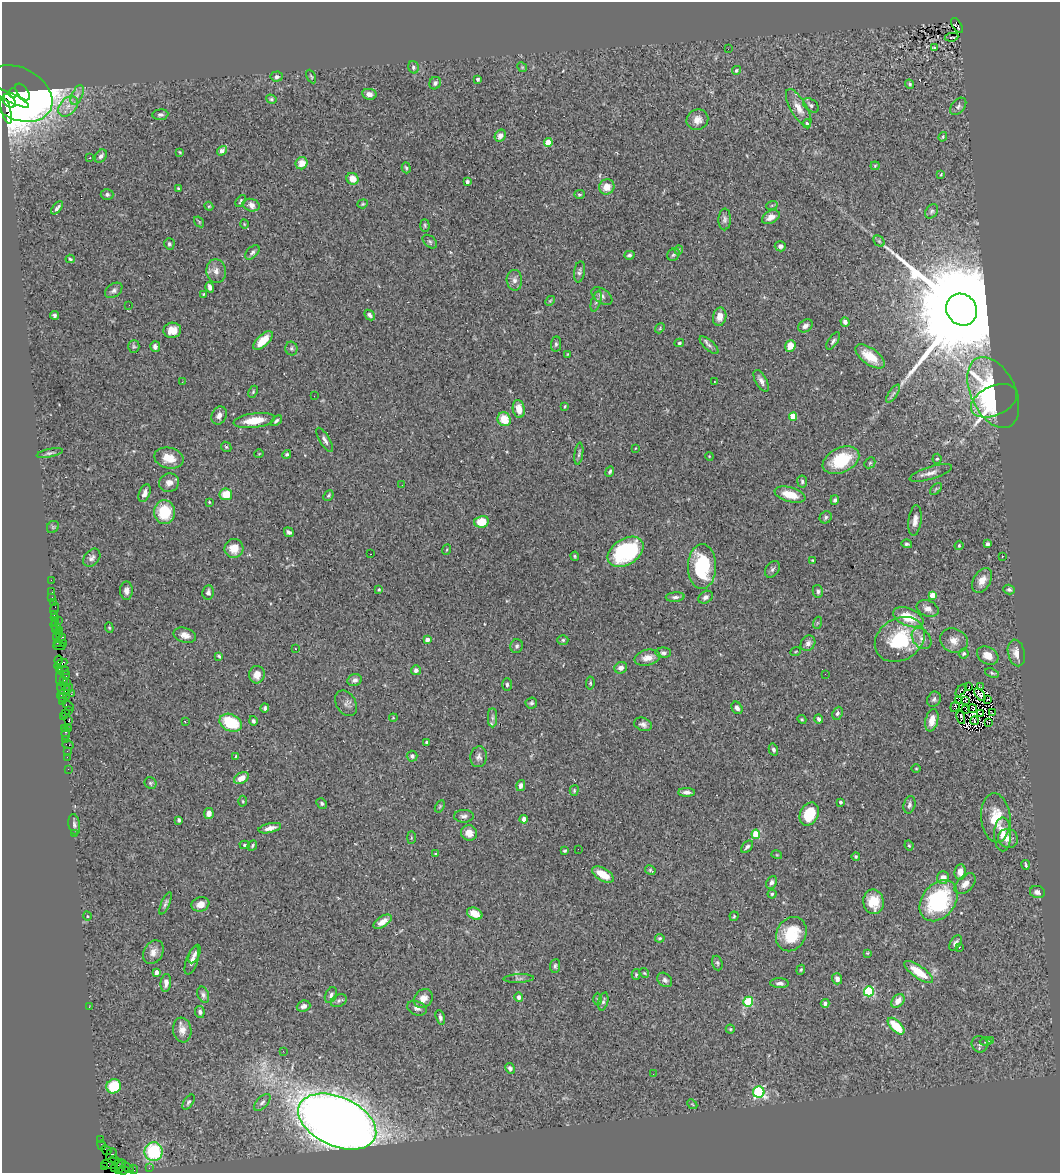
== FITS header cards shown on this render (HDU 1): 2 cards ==
NAXIS1  =                 1058
NAXIS2  =                 1171

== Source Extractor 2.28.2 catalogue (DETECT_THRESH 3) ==
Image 1058 x 1171 px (HDU 1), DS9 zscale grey, 1 PNG px = 1 image px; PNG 1062 x 1175 px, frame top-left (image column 1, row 1171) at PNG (2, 2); each listed source drawn as its Kron ellipse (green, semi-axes under 4 px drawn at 4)
Background 1.09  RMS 0.061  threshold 0.182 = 3 sigma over >= 5 px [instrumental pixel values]
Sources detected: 391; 4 with non-positive FLUX_AUTO (blend fragments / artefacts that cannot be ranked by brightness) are neither listed nor drawn; the other 387 listed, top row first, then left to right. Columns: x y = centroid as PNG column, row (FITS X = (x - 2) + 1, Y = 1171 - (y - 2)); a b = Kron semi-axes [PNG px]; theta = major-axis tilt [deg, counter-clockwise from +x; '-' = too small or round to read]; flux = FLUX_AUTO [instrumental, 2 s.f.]
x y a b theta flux
957 25 8 4 -58 470
951 37 7 2 9 4
934 48 3 3 - 58
728 49 2 2 - 6.2
413 67 6 5 - 8.6
522 67 5 4 - 5.2
736 70 5 4 - 8.1
311 76 7 4 -63 5.3
277 77 6 5 - 11
478 79 3 3 - 11
435 83 6 5 - 12
910 84 5 3 - 5.9
23 92 10 5 -53 720
13 93 4 4 - 2300
18 94 36 25 -28 3100
369 94 7 5 -10 22
77 95 10 5 65 18
11 98 20 4 -27 4400
271 99 5 4 - 6.3
9 101 8 5 -44 3500
811 105 9 6 -38 11
68 106 11 8 47 33
958 106 10 6 50 12
799 108 21 8 -60 43
6 110 14 4 -75 980
160 115 8 5 6 11
697 120 11 10 - 34
807 124 4 3 - 8.1
500 136 6 5 - 22
943 137 5 3 - 4.8
548 142 4 4 - 87
222 151 5 4 - 36
180 152 4 3 - 4.2
101 156 7 5 53 14
90 158 3 2 - 4.1
302 163 6 5 - 48
875 166 4 4 - 4.1
406 168 5 3 - 5.8
941 174 4 3 - 3.7
353 179 6 5 - 44
467 182 4 4 - 9.3
607 187 8 7 - 46
178 188 4 3 - 4.8
107 194 6 5 - 10
579 194 5 4 - 6.1
241 201 7 3 57 6.2
363 204 5 4 - 4.7
251 205 8 6 -14 25
772 205 6 3 19 4.8
209 206 5 4 - 4.8
57 208 8 3 49 12
932 211 8 5 57 9.2
771 217 9 6 27 27
725 219 11 6 88 14
199 222 6 4 -56 4.4
244 224 4 3 - 3.1
425 225 6 4 -87 6.1
879 241 6 5 - 7
430 242 8 5 -41 7.7
169 244 5 5 - 8.5
780 246 5 5 - 14
679 250 4 4 - 4.3
252 252 8 5 45 9.9
629 255 5 4 - 8.6
673 255 7 5 45 9
70 259 4 4 - 5.4
216 271 12 10 -84 25
579 272 11 5 82 11
514 280 10 7 -87 19
210 287 5 4 - 17
114 290 9 6 37 13
204 294 4 3 - 4.1
602 296 12 7 -35 17
550 301 5 4 - 5
596 301 11 4 73 12
129 305 2 2 - 2.5
962 310 16 15 - 150000
54 315 4 3 - 7.8
369 315 6 4 -43 12
720 317 9 6 80 34
845 322 5 4 - 13
805 326 8 6 35 19
660 328 5 4 - 4.7
172 330 9 7 8 41
263 340 12 5 44 67
833 341 10 5 57 10
679 343 5 3 - 6.1
556 344 7 5 81 8.3
709 345 12 5 -42 13
134 346 6 5 - 6.8
790 346 6 5 - 53
155 347 5 5 - 17
291 348 7 6 - 7.9
568 354 3 2 - 3.1
870 356 17 8 -36 87
714 381 3 2 - 3.5
761 381 12 5 -61 20
182 382 3 2 - 4.3
253 392 6 4 65 5.5
993 392 38 22 -64 690
893 394 10 4 56 11
314 396 3 2 - 3.2
994 401 24 14 24 370
565 406 3 3 - 3.5
519 409 9 6 -80 44
219 415 9 7 65 22
793 417 4 4 - 100
504 419 7 6 - 70
254 420 21 7 8 82
276 421 7 4 40 8.1
325 440 14 5 -60 15
226 447 6 4 -43 5.7
635 448 3 2 - 2.6
50 453 13 4 12 10
259 454 4 3 - 2.9
287 454 5 4 - 6
579 454 11 3 82 7.9
709 456 4 3 - 3.1
169 458 15 10 -13 61
937 459 5 4 - 5.4
841 460 19 12 25 170
870 463 6 5 - 6
610 472 5 3 - 8.2
931 473 22 6 17 27
802 482 6 5 - 8.9
169 483 10 9 - 28
402 485 2 2 - 6.7
936 489 7 4 45 6.4
145 493 9 5 68 22
226 494 6 6 - 71
790 495 16 7 -15 73
328 496 6 4 46 6.9
835 500 4 4 - 10
209 502 3 3 - 3.3
164 512 12 10 89 150
826 517 6 5 - 9.3
915 520 15 6 83 26
481 522 7 6 - 87
53 527 6 5 - 6.8
289 532 5 4 - 13
907 544 5 3 - 7.9
987 544 4 3 - 11
959 545 5 3 - 4.9
234 548 9 9 - 63
446 550 5 3 - 3.1
626 552 20 13 33 330
370 554 2 2 - 2.3
575 556 5 3 - 5.1
1002 556 2 2 - 3.3
92 558 10 7 49 16
812 560 3 2 - 3.3
702 567 22 14 89 280
772 569 9 6 54 11
51 580 2 2 - 20
982 580 13 8 60 40
379 589 3 2 - 4.1
1009 590 6 4 -17 9.7
126 591 9 6 -90 18
818 591 6 5 - 11
52 592 2 2 - 34
208 593 7 5 80 15
932 595 4 4 - 62
675 597 9 4 4 12
705 597 8 5 34 15
52 598 3 2 - 44
53 602 3 3 - 120
928 608 11 7 -19 25
54 609 6 2 71 33
54 614 3 2 - 62
908 617 16 9 -22 100
54 618 3 2 - 97
58 620 3 2 - 25
55 622 3 2 - 65
817 623 6 4 71 5
56 626 6 3 -28 140
109 628 5 4 - 5
55 629 3 3 - 110
59 631 3 2 - 86
59 635 3 2 - 26
185 635 11 7 -16 27
63 637 3 2 - 140
56 638 3 2 - 78
900 639 26 21 32 260
921 639 11 8 -52 28
427 640 4 4 - 21
563 640 5 4 - 6.7
954 640 14 12 -26 39
57 643 3 3 - 64
808 643 8 7 - 16
64 644 4 2 - 97
59 646 6 3 0 120
517 646 7 6 - 9.8
295 648 3 2 - 5.9
796 651 5 3 - 3.9
663 653 7 5 -1 11
1016 653 13 8 -77 35
964 654 5 4 - 8.9
988 655 11 8 -30 46
219 656 4 3 - 5.3
647 658 13 8 13 36
58 660 5 3 - 130
61 664 7 3 28 370
621 668 6 5 - 20
59 669 3 2 - 49
416 670 5 5 - 15
63 671 6 3 14 160
992 673 7 4 -20 6.3
825 674 2 2 - 8.7
66 675 4 3 - 250
257 675 9 7 79 36
60 678 7 2 90 340
64 680 2 2 - 78
355 680 7 5 20 15
67 682 2 2 - 52
590 683 6 4 83 5.8
507 685 6 4 -90 9.1
65 686 3 3 - 100
969 687 4 2 - 3.5
980 687 4 2 - 1.7
61 688 6 2 -84 140
961 690 7 2 50 4.9
65 691 10 4 41 350
71 694 2 2 - 50
980 694 7 3 -52 8.3
66 696 3 3 - 270
62 697 3 3 - 120
934 699 8 6 59 10
988 699 3 2 - 4.1
965 700 4 2 - 4.2
958 701 3 2 - 4.5
63 702 4 2 - 75
346 703 14 10 -57 19
531 703 6 5 - 9.6
68 706 6 3 -33 150
955 707 5 2 - 6.6
265 708 4 3 - 7.9
737 708 6 5 - 17
973 709 4 2 - 3.9
68 710 2 2 - 100
965 710 2 2 - 2.6
65 713 3 2 - 33
837 713 7 5 65 10
993 713 3 2 - 4.3
981 714 3 2 - 4.1
63 717 3 2 - 60
961 717 7 2 -80 5.2
393 718 4 3 - 3.3
492 718 9 4 90 13
802 719 4 4 - 4.6
819 719 4 3 - 8.9
69 720 4 3 - 200
932 720 11 6 76 43
185 721 3 2 - 15
253 721 5 4 - 9.1
974 721 4 3 - 8.2
231 723 11 8 -23 160
989 723 2 2 - 10
643 724 9 6 -21 16
64 728 3 3 - 66
69 728 3 2 - 63
66 733 6 3 84 180
66 740 2 2 - 37
427 742 4 3 - 8.9
68 745 6 3 -17 200
773 750 6 4 -75 10
67 751 2 2 - 33
236 756 4 3 - 3.5
412 756 5 5 - 11
67 757 2 2 - 42
479 757 10 8 83 17
916 768 5 3 - 3.5
68 769 2 2 - 25
241 778 8 5 28 33
150 783 6 5 - 6.9
521 786 6 4 75 14
574 790 5 4 - 5.3
687 792 8 4 0 16
243 801 5 3 - 4.3
841 802 3 3 - 9.3
322 803 6 4 -48 7.7
909 805 9 5 76 12
440 806 6 4 59 4.8
209 814 5 4 - 21
809 814 12 9 62 130
464 816 10 6 2 14
996 818 24 14 -85 110
524 819 4 4 - 26
179 820 4 3 - 7.7
74 824 10 5 -80 13
270 828 11 4 13 26
74 833 2 2 - 28
469 833 8 7 - 36
756 834 5 4 - 160
1003 834 17 8 -90 41
411 838 6 3 90 4.3
1008 838 10 9 - 31
245 845 5 4 - 6.2
252 846 6 4 63 6.9
909 846 5 3 - 4.8
747 847 7 4 46 9.6
578 849 2 2 - 40
565 851 4 3 - 4.7
436 854 4 3 - 4.5
777 855 5 3 - 3.9
856 856 4 4 - 5.9
1026 865 5 2 - 5.9
650 870 5 4 - 5.8
960 872 7 5 84 27
603 874 12 6 -30 73
943 878 6 6 - 31
772 882 6 5 - 13
965 884 13 7 44 30
1037 892 7 6 - 18
772 894 4 4 - 6.4
939 901 23 16 52 380
873 902 12 10 -80 76
165 903 12 4 67 11
200 904 9 7 19 31
475 914 8 5 -25 48
87 916 5 3 - 4.1
734 916 4 4 - 5
383 922 10 5 33 33
791 934 18 14 61 140
660 938 5 3 - 5.6
955 943 8 5 59 14
959 947 3 2 - 4.5
153 952 12 9 63 28
867 953 4 4 - 3.7
194 954 10 5 65 13
192 961 15 6 71 24
717 963 7 5 -72 7.6
555 966 7 5 82 8.8
801 970 5 4 - 4.8
156 972 4 3 - 22
919 972 17 6 -35 87
644 973 5 4 - 5
636 974 5 4 - 6.3
519 979 15 4 2 9.5
837 979 6 5 - 18
665 980 8 6 -43 13
166 983 9 5 83 22
780 983 9 5 -2 15
869 991 5 5 - 310
203 995 8 5 -68 12
331 995 8 5 65 15
519 997 5 4 - 17
423 999 10 8 47 38
598 999 6 4 -88 5.2
339 1001 8 6 29 11
603 1001 9 4 75 9.8
898 1001 8 5 49 32
748 1002 5 5 - 200
825 1003 4 4 - 12
303 1006 7 5 20 16
89 1007 3 2 - 5.2
417 1008 10 7 -23 19
200 1012 6 5 - 11
440 1017 7 4 -75 9.9
896 1026 10 5 -45 120
730 1029 4 4 - 4.5
182 1030 12 9 -81 31
986 1041 6 3 -1 4.7
991 1041 4 3 - 32
980 1044 8 8 - 12
283 1051 2 2 - 41
510 1068 5 4 - 10
653 1074 2 2 - 4.7
114 1086 7 7 - 140
759 1092 5 5 - 470
188 1102 8 4 55 8.5
262 1102 10 5 47 15
692 1104 5 4 - 4.4
337 1122 41 24 -24 7800
101 1139 3 2 - 42
102 1145 5 2 - 52
106 1150 5 2 - 90
153 1152 9 9 - 290
112 1156 7 5 84 510
115 1159 3 2 - 130
114 1164 12 5 0 540
104 1167 4 3 - 88
120 1167 7 3 58 250
115 1168 3 2 - 59
128 1168 7 3 -33 230
149 1168 2 2 - 25
134 1169 4 2 - 43
123 1170 5 3 - 150
At the frame edge (FLAGS 8, measured only in part): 1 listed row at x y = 123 1170
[4 non-positive-flux detections neither listed nor drawn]